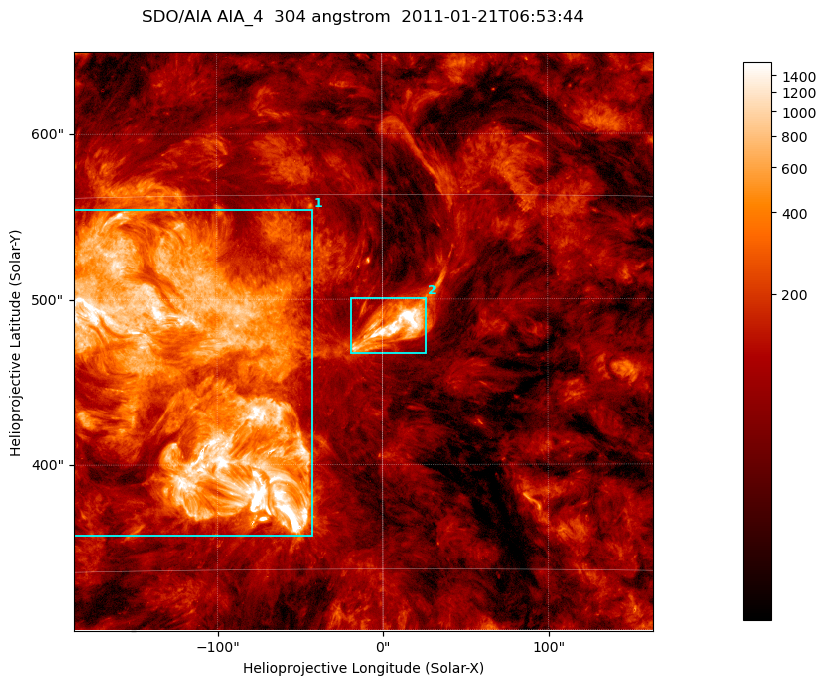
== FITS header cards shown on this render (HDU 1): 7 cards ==
TELESCOP= 'SDO/AIA '           / For AIA: SDO/AIA
INSTRUME= 'AIA_4   '           / For AIA: AIA_ATA1, AIA_ATA2, AIA_ATA3 or AIA_AT
WAVELNTH=                  304 / [angstrom] Wavelength
WAVEUNIT= 'angstrom'           / Wavelength unit: angstrom
DATE-OBS= '2011-01-21T06:53:44.124' / [ISO] Date when observation started; ISO 8
CTYPE1  = 'HPLN-TAN'           / CTYPE1; Typically HPLN
CTYPE2  = 'HPLT-TAN'           / CTYPE2; Typically HPLT

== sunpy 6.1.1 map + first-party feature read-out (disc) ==
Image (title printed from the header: SDO/AIA AIA_4  304 angstrom  2011-01-21T06:53:44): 583 x 583 px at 0.6 arcsec/px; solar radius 975 arcsec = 1625 px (partial field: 4.1% of the solar disc is inside the frame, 100% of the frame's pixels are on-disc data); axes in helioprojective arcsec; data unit not stated in the header (colour bar unlabelled)
Orientation: roll -0.132 deg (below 1 deg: not rotated)
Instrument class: DISC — disc imager (sunpy class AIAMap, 304 A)
Bright regions (active regions / flare kernels): reference = the on-disc median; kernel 5 px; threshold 5 sigma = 274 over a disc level ~89.3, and >= 1.15x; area >= 339 px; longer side >= 7 px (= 4.2 arcsec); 2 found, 2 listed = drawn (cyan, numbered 1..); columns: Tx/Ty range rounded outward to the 2 arcsec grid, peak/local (2 s.f.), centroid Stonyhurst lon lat
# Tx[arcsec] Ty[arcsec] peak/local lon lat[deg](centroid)
1 -188..-42 356..554 24 -7 +23
2 -20..28 466..502 39 +0 +24